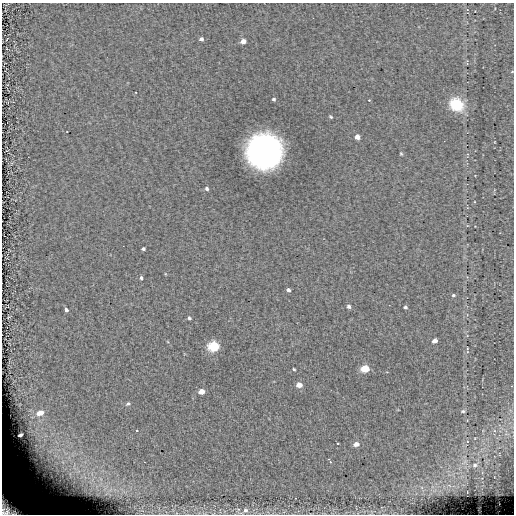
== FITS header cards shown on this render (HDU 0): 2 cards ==
NAXIS1  =                  512 / length of data axis 1
NAXIS2  =                  512 / length of data axis 2

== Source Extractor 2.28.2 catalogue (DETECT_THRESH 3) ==
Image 512 x 512 px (HDU 0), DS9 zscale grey, 1 PNG px = 1 image px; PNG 516 x 516 px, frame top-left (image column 1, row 512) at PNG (2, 3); no overlay
Background 0.0439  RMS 4.7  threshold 14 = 3 sigma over >= 5 px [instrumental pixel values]
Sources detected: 39; all 39 listed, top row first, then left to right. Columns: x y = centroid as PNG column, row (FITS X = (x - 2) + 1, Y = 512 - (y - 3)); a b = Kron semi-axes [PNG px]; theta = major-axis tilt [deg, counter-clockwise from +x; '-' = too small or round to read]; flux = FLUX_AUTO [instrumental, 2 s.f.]
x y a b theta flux
201 39 4 4 - 820
243 41 5 4 - 1900
274 99 3 3 - 500
369 100 3 2 - 220
457 104 12 10 -34 13000
331 117 4 3 - 340
357 137 4 4 - 1600
264 151 23 23 - 150000
401 154 4 3 - 340
207 189 5 4 - 590
143 249 4 3 - 510
141 278 4 3 - 520
288 290 4 3 - 750
453 295 5 4 - 450
349 306 4 3 - 790
405 307 4 3 - 510
66 310 4 3 - 2500
189 318 4 3 - 510
435 341 5 4 - 1700
214 346 6 5 - 30000
467 349 4 2 - 210
294 369 3 2 - 340
365 369 5 5 - 11000
299 385 5 4 - 3300
201 391 5 4 - 3300
128 404 6 5 - 620
463 411 3 3 - 350
40 413 7 5 23 3900
137 431 3 2 - 210
20 435 5 3 - 820
338 444 3 2 - 220
356 444 5 4 - 2100
328 459 3 3 - 380
330 462 3 2 - 530
52 465 46 21 -26 24000
475 465 4 3 - 480
10 507 25 16 -38 24000
238 509 6 5 - 590
245 511 13 6 32 1500
At the frame edge (FLAGS 8, measured only in part): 1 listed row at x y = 10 507